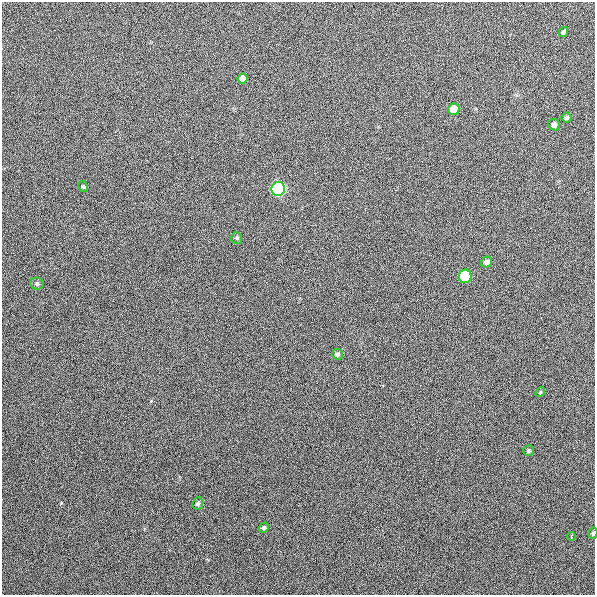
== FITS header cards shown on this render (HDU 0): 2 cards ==
NAXIS1  =                  593
NAXIS2  =                  593

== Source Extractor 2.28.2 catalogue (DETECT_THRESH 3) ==
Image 593 x 593 px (HDU 0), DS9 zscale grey, 1 PNG px = 1 image px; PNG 597 x 597 px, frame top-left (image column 1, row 593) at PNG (2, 2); each listed source drawn as its Kron ellipse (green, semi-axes under 4 px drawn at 4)
Background 907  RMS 13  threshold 37.9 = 3 sigma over >= 5 px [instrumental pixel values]
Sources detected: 18; all 18 listed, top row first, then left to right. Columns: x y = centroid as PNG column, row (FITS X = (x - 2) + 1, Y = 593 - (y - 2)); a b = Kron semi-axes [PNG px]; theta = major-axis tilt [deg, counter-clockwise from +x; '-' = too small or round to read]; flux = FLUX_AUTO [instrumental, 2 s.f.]
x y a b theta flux
563 32 5 4 - 2100
242 78 5 5 - 4700
454 109 6 5 - 14000
566 118 5 5 - 1900
554 125 6 5 - 3800
83 186 6 4 -58 1300
278 189 7 6 - 300000
237 238 6 5 - 1300
487 262 6 5 - 2600
465 276 7 6 - 64000
37 283 6 6 - 1700
338 354 5 5 - 1700
540 392 5 4 - 1000
529 451 5 5 - 1400
198 503 6 5 - 1800
264 528 5 4 - 1600
593 533 6 4 77 1300
571 536 4 2 - 1000
At the frame edge (FLAGS 8, measured only in part): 1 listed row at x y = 593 533